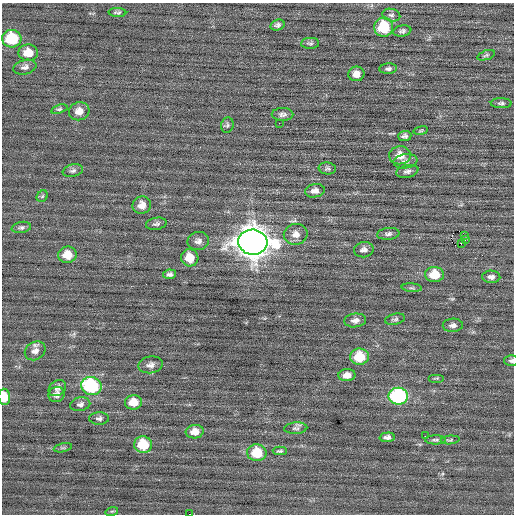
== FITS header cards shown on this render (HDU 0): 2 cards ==
NAXIS1  =                  512 / Axis length
NAXIS2  =                  512 / Axis length

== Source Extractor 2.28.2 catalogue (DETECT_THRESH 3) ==
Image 512 x 512 px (HDU 0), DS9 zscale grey, 1 PNG px = 1 image px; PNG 516 x 516 px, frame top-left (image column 1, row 512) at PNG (2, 3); each listed source drawn as its Kron ellipse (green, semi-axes under 4 px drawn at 4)
Background 0.0147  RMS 0.72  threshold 2.16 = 3 sigma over >= 5 px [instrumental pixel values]
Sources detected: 73; all 73 listed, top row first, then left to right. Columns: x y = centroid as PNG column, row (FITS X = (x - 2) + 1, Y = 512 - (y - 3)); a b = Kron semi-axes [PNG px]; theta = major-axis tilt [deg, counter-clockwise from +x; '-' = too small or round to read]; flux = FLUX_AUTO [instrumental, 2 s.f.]
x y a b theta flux
117 12 9 4 -2 110
391 15 9 6 -13 160
277 25 7 5 17 130
384 27 9 9 - 2100
402 31 9 5 10 140
12 39 9 9 - 2300
310 43 9 5 3 110
28 53 10 8 -2 660
486 55 9 4 19 92
25 67 12 7 15 200
388 69 8 5 5 140
356 74 8 7 - 380
501 103 10 5 -1 110
59 109 8 4 17 92
79 111 10 9 - 420
282 114 11 6 1 170
279 123 2 2 - 25
227 125 8 6 77 100
421 131 7 3 9 61
405 136 7 5 5 140
400 155 11 9 7 540
405 161 12 7 9 190
327 168 9 6 -7 100
73 171 10 6 13 160
407 171 11 6 12 180
315 191 10 6 10 250
42 196 6 5 - 74
142 205 9 8 - 430
156 224 10 6 9 140
21 227 9 5 10 130
296 234 12 10 11 400
388 234 11 6 7 160
465 235 2 2 - 200
465 240 3 2 - 84
198 241 11 9 11 250
253 242 14 12 -6 83000
461 243 3 2 - 46
364 250 10 7 10 220
67 255 9 8 - 810
190 258 9 8 - 870
170 274 6 4 12 140
434 274 9 7 -2 1000
491 277 9 6 -2 180
412 288 10 4 -4 82
395 319 10 5 13 110
355 320 11 7 7 250
453 325 10 6 2 200
35 351 11 8 33 290
359 357 9 8 - 1500
511 361 7 5 -1 110
151 365 12 8 9 260
347 375 8 6 5 320
436 378 8 3 0 61
91 386 10 9 - 5100
57 388 9 7 37 200
57 394 8 7 - 240
398 396 10 8 1 6500
4 397 8 6 -86 820
133 402 8 7 - 730
80 404 10 7 12 160
99 418 10 6 0 140
296 428 11 5 3 150
195 432 9 6 5 440
425 436 2 2 - 31
387 437 7 5 2 200
435 440 10 4 1 110
450 440 9 4 6 74
143 445 9 8 - 1600
63 448 9 3 13 86
280 451 7 4 1 82
257 453 10 8 -1 1400
112 511 6 4 17 64
189 514 2 2 - 9.6
At the frame edge (FLAGS 8, measured only in part): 3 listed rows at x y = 511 361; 4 397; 189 514